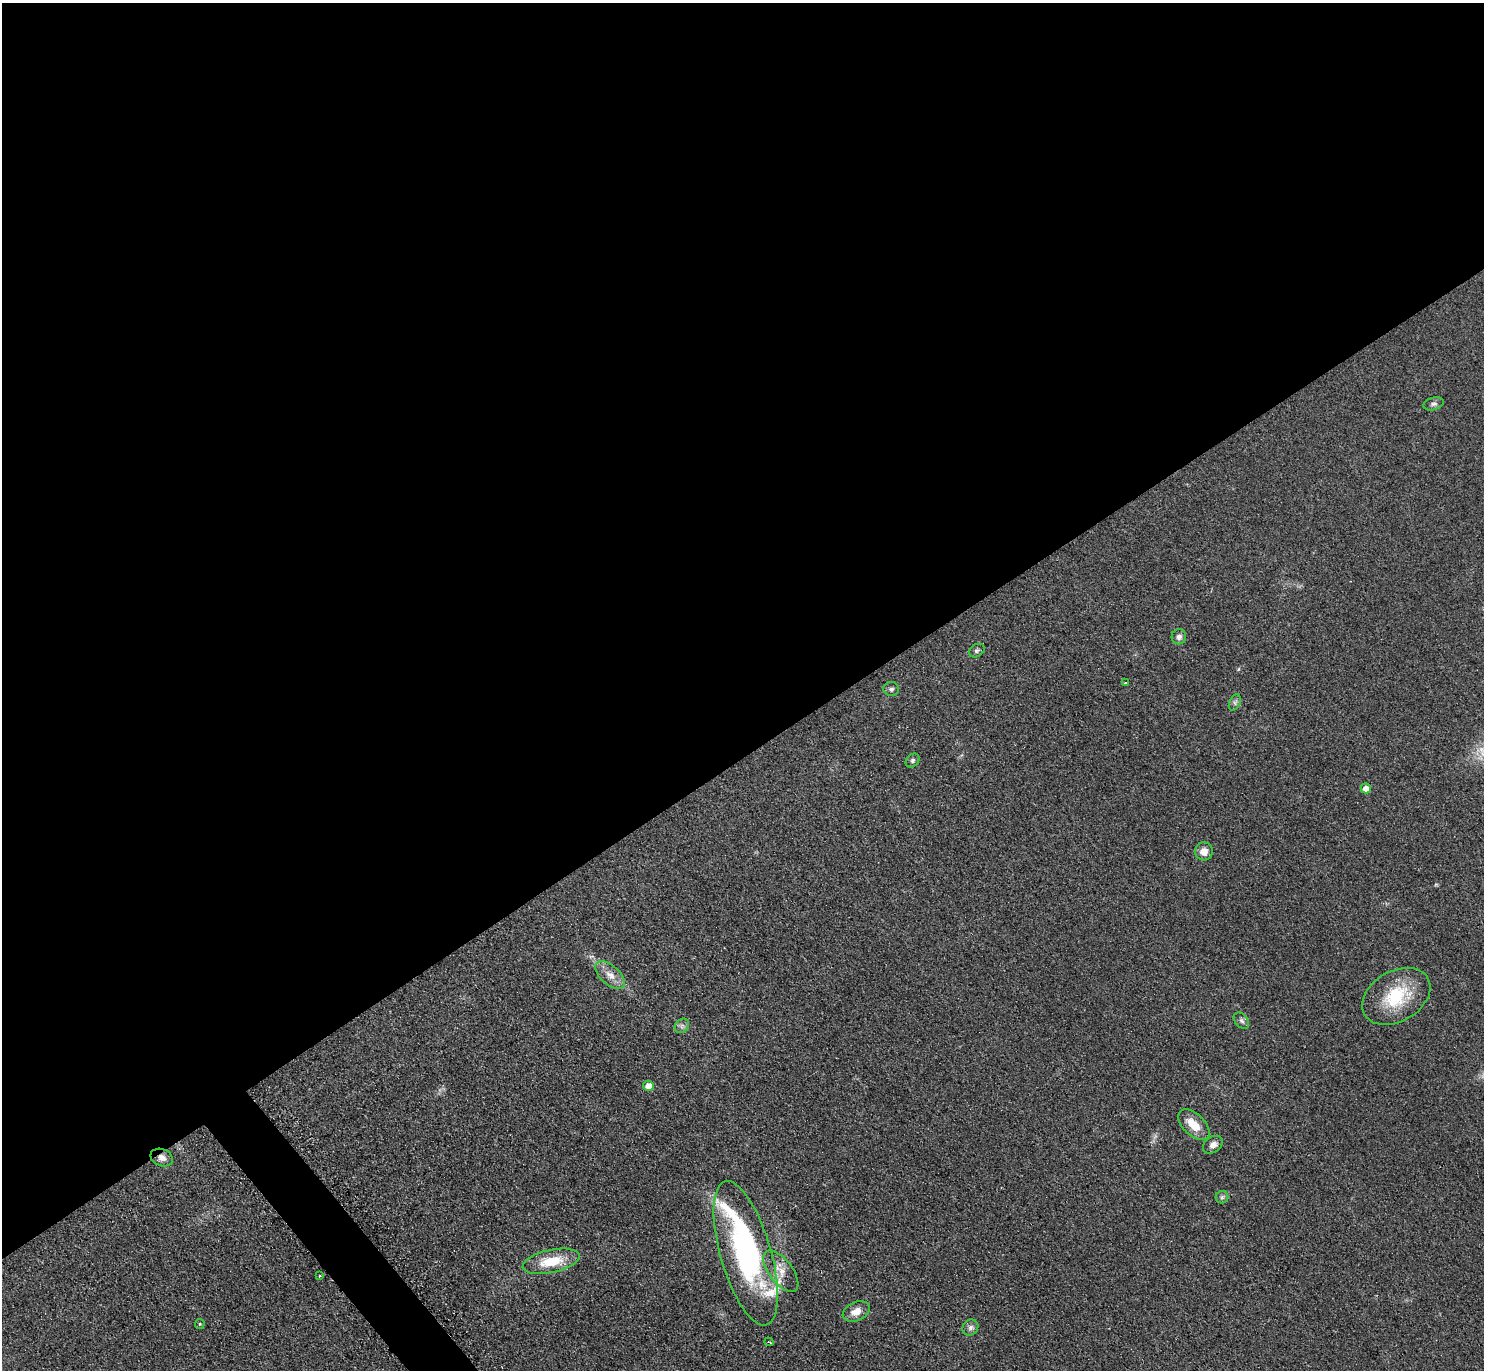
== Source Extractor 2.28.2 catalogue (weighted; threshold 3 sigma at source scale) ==
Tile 2 of 4 x 4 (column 2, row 1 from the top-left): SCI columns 1489-2970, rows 4264-5631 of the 5950 x 5938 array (HDU 1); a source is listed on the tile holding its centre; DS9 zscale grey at full resolution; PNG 1486 x 1372 px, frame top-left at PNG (2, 3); each listed source drawn as its Kron ellipse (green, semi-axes under 4 px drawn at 4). Shown black and unused: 56% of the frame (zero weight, under 2 of 3 exposures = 2% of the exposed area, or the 3 px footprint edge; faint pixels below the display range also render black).
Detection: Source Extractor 2.28.2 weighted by HDU 2 'WHT'; one run over the whole footprint, this tile lists its part. Background 0.0961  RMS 0.012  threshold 0.0518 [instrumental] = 3 sigma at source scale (4.5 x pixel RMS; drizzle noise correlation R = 1.50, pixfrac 1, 0.05/0.05 arcsec/px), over >= 5 px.
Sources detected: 30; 2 inside a brighter object's white glare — neither listed nor drawn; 2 inside a brighter listed object's ellipse — not listed separately; the other 26 listed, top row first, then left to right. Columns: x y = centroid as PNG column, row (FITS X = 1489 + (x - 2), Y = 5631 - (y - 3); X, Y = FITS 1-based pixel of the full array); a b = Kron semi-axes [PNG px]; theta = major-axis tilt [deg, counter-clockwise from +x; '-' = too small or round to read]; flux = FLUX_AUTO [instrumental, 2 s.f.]
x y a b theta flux
1434 404 10 6 16 3.7
1179 637 7 7 - 4.5
977 651 8 6 31 2.6
1126 682 3 3 - 3.3
891 689 7 7 - 3.3
1235 703 8 5 66 2.7
912 760 8 6 47 2.8
1366 788 5 5 - 10
1204 851 9 9 - 9.4
610 975 18 9 -41 12
1396 996 37 25 30 60
1241 1021 9 6 -49 3.1
682 1026 8 6 47 3.6
649 1086 5 5 - 13
1194 1125 19 10 -44 20
1213 1145 11 7 35 5.9
162 1157 11 8 -24 6.9
1222 1197 6 6 - 2.5
746 1253 75 25 -74 190
551 1261 29 11 12 34
781 1271 24 11 -53 16
319 1276 3 2 - 1.6
856 1311 14 9 24 11
200 1324 5 5 - 1.3
970 1327 8 7 - 4.1
769 1342 5 2 - 1.3
Overlapping masked pixels (flux is a lower limit): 1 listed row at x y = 162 1157